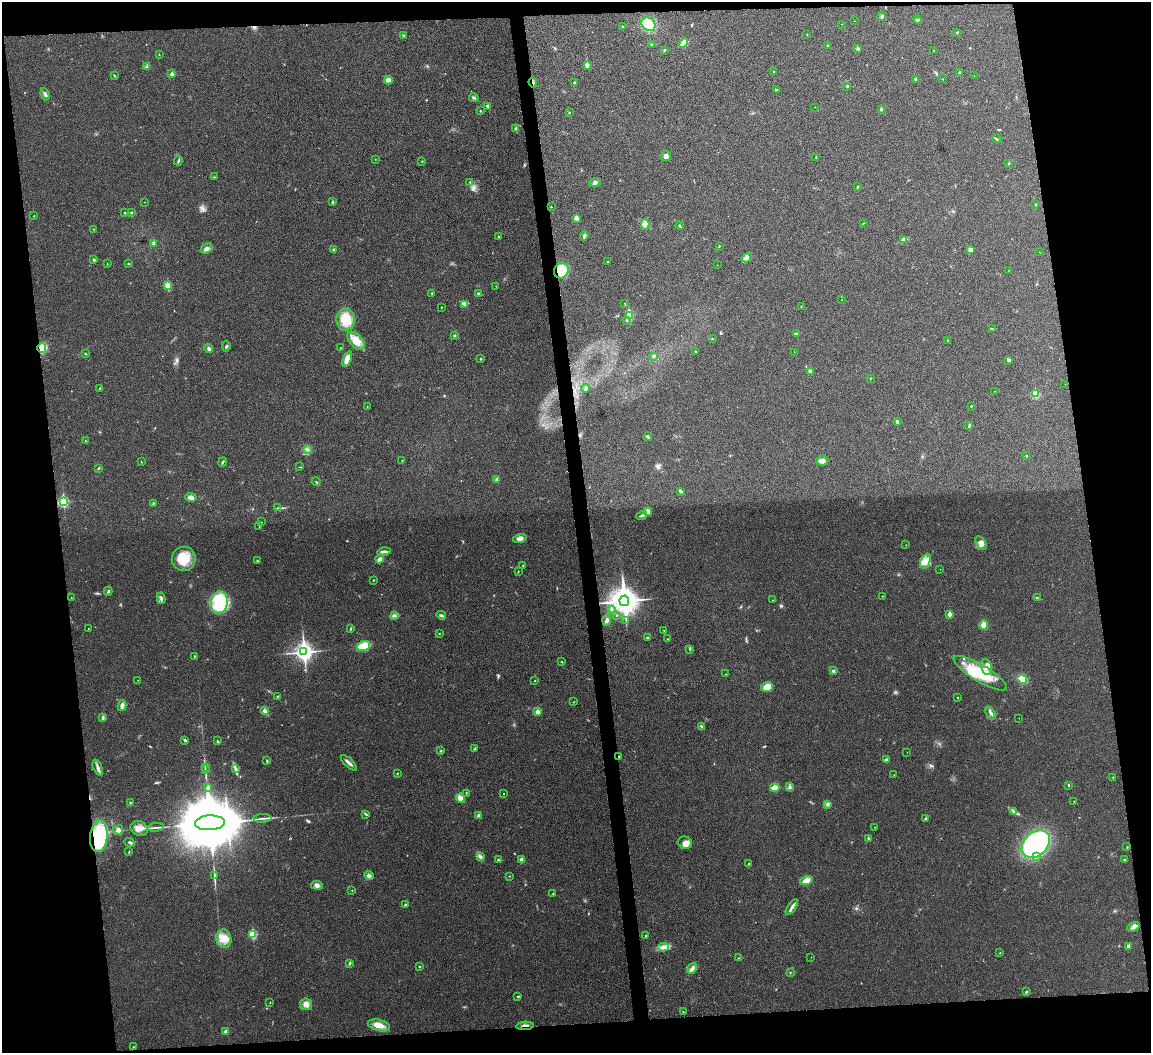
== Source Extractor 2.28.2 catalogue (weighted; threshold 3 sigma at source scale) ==
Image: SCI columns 6-4599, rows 141-4344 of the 4603 x 4585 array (HDU 1 of 3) = the unmasked area's bounding box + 8 px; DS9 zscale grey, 4 x 4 block average (1 PNG px = mean of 4 x 4 image px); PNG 1153 x 1055 px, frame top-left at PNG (2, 2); each listed source drawn as its Kron ellipse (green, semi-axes under 4 px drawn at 4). Shown black and unused: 16% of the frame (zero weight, under 3 of 4 exposures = <1% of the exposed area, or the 3 px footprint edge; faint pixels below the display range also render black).
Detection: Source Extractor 2.28.2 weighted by HDU 2 'WHT'. Background 0.0333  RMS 0.0062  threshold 0.0278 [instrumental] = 3 sigma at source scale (4.5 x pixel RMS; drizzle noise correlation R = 1.50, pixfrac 1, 0.05/0.05 arcsec/px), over >= 5 px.
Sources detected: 285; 1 too faint to see at this stretch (4 x 4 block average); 1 inside a brighter object's white glare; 1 cosmic-ray / hot-pixel residue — neither listed nor drawn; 6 inside a brighter listed object's ellipse — not listed separately; the other 276 listed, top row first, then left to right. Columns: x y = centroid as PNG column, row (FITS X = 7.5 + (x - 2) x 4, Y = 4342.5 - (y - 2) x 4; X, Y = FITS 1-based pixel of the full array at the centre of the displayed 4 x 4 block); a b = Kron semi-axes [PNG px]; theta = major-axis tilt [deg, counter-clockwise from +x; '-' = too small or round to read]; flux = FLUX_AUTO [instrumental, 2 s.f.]
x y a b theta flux
882 16 4 3 - 6.3
917 20 4 2 - 4.7
855 21 2 2 - 0.69
648 24 7 6 - 100
842 24 2 2 - 0.78
623 27 2 2 - 3.8
957 32 3 2 - 2.2
403 35 2 2 - 2
807 35 2 2 - 0.91
684 43 5 3 - 29
651 44 3 2 - 2
828 46 2 2 - 2.8
858 48 4 3 - 5.6
665 50 2 2 - 6.8
933 51 2 2 - 1.5
159 54 2 2 - 1.4
587 65 2 2 - 42
147 67 4 3 - 5.7
773 71 2 2 - 1.5
960 73 2 2 - 13
172 74 3 3 - 8
114 75 3 2 - 2.3
974 76 2 2 - 0.55
916 79 2 2 - 12
943 79 2 2 - 1.1
388 80 4 3 - 16
533 82 5 2 - 5
574 83 4 2 - 3.9
847 86 2 2 - 2.9
776 90 3 2 - 3.2
45 94 6 3 -71 7.7
474 98 5 2 - 6.2
488 106 4 3 - 7.2
815 107 2 2 - 0.75
881 109 3 2 - 5.3
480 111 2 2 - 2.1
570 112 2 2 - 1.1
515 128 3 2 - 3.5
997 139 5 2 - 3.9
666 156 5 5 - 11
816 157 2 2 - 2.1
375 159 2 2 - 0.88
178 161 5 2 - 4.4
422 161 2 2 - 1.5
1009 163 2 2 - 2.2
214 177 2 2 - 1.5
470 182 2 2 - 2.2
595 183 6 3 22 8.2
858 187 2 2 - 2.4
144 202 2 2 - 0.93
333 202 2 2 - 7.8
1036 204 2 2 - 2.3
551 207 2 2 - 1.8
125 213 2 2 - 4.9
131 213 2 2 - 3.5
34 216 2 2 - 1.1
577 218 3 2 - 5
863 223 2 2 - 1.2
645 224 5 3 - 9.3
680 226 4 2 - 3.6
93 229 2 2 - 1.1
498 236 2 2 - 5.8
584 236 5 2 - 5.9
904 239 4 3 - 7.7
154 243 2 2 - 26
719 246 2 2 - 1.4
207 248 6 4 31 13
334 250 3 2 - 3.7
970 250 3 3 - 22
1039 252 2 2 - 0.75
747 258 5 2 - 8.2
94 259 3 2 - 4.6
608 262 2 2 - 1.6
128 263 2 2 - 2.2
107 264 2 2 - 1.5
717 265 2 2 - 1.3
561 270 8 7 - 120
1009 270 2 2 - 0.78
168 285 2 2 - 130
496 286 2 2 - 1.4
432 293 2 2 - 3.6
479 293 3 2 - 3.1
842 300 2 2 - 0.87
625 303 2 2 - 1.6
464 304 4 3 - 5.8
801 306 2 2 - 0.96
441 307 2 2 - 1.5
629 315 3 2 - 200
346 319 11 9 -89 92
626 321 2 2 - 7.1
992 329 2 2 - 1.7
797 334 4 2 - 6.6
454 336 2 2 - 3.7
712 339 2 2 - 1.4
948 340 2 2 - 0.9
356 341 11 6 -49 40
226 346 5 2 - 5
42 348 5 4 - 67
340 348 2 2 - 1.6
209 349 4 3 - 9.7
696 352 2 2 - 3.5
794 352 2 2 - 1
85 354 2 2 - 2.6
654 356 2 2 - 8.8
347 359 8 4 69 38
481 359 3 2 - 2.7
1009 360 3 3 - 5.3
810 371 2 2 - 31
870 378 2 2 - 1.4
1065 384 2 2 - 0.66
586 388 4 3 - 7
99 389 2 2 - 1.6
995 391 2 2 - 0.8
1035 394 2 2 - 190
367 406 2 2 - 1.1
971 406 2 2 - 2.3
897 422 3 2 - 8
969 426 4 2 - 3.6
648 437 4 3 - 5.2
85 441 2 2 - 1.2
307 449 2 2 - 3
1026 456 2 2 - 5.8
402 460 2 2 - 0.88
822 461 6 5 - 13
141 462 2 2 - 1.1
223 462 5 2 - 4.1
300 467 2 2 - 1.9
99 468 2 2 - 2.9
497 480 2 2 - 35
316 482 4 2 - 3.2
680 491 4 3 - 5.7
191 497 6 3 -12 16
63 502 3 2 - 360
153 503 2 2 - 1.8
277 508 3 2 - 2.3
648 512 4 4 - 13
642 515 5 2 - 6.4
261 522 2 2 - 0.86
259 526 2 2 - 1.5
520 539 7 4 15 17
981 543 7 4 -54 19
906 545 2 2 - 0.89
384 552 7 2 13 8.3
184 559 12 12 - 88
380 559 4 4 - 11
257 561 3 2 - 2.7
925 561 8 4 64 38
523 565 2 2 - 1.9
940 569 2 2 - 0.69
518 571 2 2 - 1.7
373 580 2 2 - 1.8
108 591 4 2 - 4.5
882 596 2 2 - 1.4
71 597 2 2 - 0.86
161 598 6 2 -81 6.7
1037 598 3 2 - 3.2
772 600 2 2 - 1
624 601 5 4 - 6200
219 602 11 8 79 200
611 609 2 2 - 9.8
949 614 2 2 - 48
441 615 4 2 - 5.4
616 615 2 2 - 0.92
394 616 4 3 - 6.6
607 620 5 3 - 13
626 620 2 2 - 1.6
983 625 5 4 - 22
88 629 2 2 - 1.7
351 629 4 2 - 3.1
664 630 2 2 - 2.6
439 633 2 2 - 1.7
647 637 3 2 - 2.6
668 639 2 2 - 1.1
363 646 7 4 15 73
690 649 2 2 - 1.7
304 652 4 3 - 2100
194 656 2 2 - 3.8
562 662 2 2 - 2.2
986 667 8 5 -81 26
833 671 3 3 - 5.5
980 673 30 8 -31 160
726 674 2 2 - 1
1022 679 5 3 - 100
138 680 2 2 - 0.73
535 681 2 2 - 2.4
767 687 6 5 - 47
278 696 2 2 - 1.7
958 698 2 2 - 3
574 702 2 2 - 1.3
122 705 5 3 - 15
265 711 4 3 - 11
538 712 3 3 - 19
991 713 7 3 -57 11
103 718 4 2 - 7.7
1019 718 2 2 - 0.45
702 727 3 2 - 4.6
185 740 3 2 - 4.7
217 741 3 2 - 3.3
475 748 4 2 - 2.9
441 751 3 2 - 3.3
907 752 2 2 - 0.96
619 757 2 2 - 3
886 760 3 3 - 9.2
267 761 2 2 - 2.7
349 763 10 2 -43 17
98 767 8 3 -68 13
205 767 2 2 - 1.7
235 768 3 2 - 4.8
205 770 2 2 - 1.6
397 773 3 2 - 2.4
894 775 2 2 - 1.1
1113 777 2 2 - 2.2
1068 785 2 2 - 8.2
208 787 2 2 - 12
790 787 4 2 - 3.9
775 788 5 3 - 53
466 793 2 2 - 1.7
503 793 2 2 - 2.1
460 798 4 3 - 29
1074 802 2 2 - 2.2
130 803 2 2 - 3.6
828 804 4 3 - 6.8
1014 812 4 2 - 5.5
366 814 3 2 - 2.5
478 815 2 2 - 25
263 818 9 2 3 8.3
926 818 3 2 - 4.3
210 823 15 7 3 61000
156 827 8 2 5 8.6
875 827 2 2 - 1.5
139 828 9 7 -22 28
118 830 5 4 - 11
99 836 16 8 83 210
868 838 2 2 - 13
129 842 5 2 - 7.2
685 843 7 6 - 22
1036 844 16 11 44 610
1127 847 2 2 - 1.6
129 852 2 2 - 1.9
480 857 4 3 - 6.6
1037 857 3 2 - 3.2
499 860 3 2 - 3.4
521 860 4 4 - 11
1124 860 2 2 - 4
749 863 2 2 - 3.6
214 875 3 2 - 2.6
369 875 5 3 - 10
509 876 2 2 - 1.4
806 881 6 4 16 25
317 885 6 4 -5 11
352 891 2 2 - 1.4
553 893 2 2 - 1.3
405 905 3 2 - 4
792 907 9 2 57 12
1133 927 6 3 21 11
253 935 2 2 - 210
646 936 2 2 - 1.6
224 939 9 7 -77 39
1128 946 4 3 - 9.5
663 947 5 3 - 13
1000 953 2 2 - 1.6
811 957 2 2 - 1.1
738 958 3 2 - 2.9
350 963 4 2 - 4.5
419 966 2 2 - 1.9
692 968 6 3 60 13
790 972 2 2 - 1.5
1026 992 3 2 - 3.4
518 997 3 2 - 2.9
270 1003 2 2 - 2.8
306 1004 6 5 - 25
683 1012 2 2 - 1.5
379 1025 11 5 -14 35
525 1026 9 2 4 11
226 1032 3 3 - 12
133 1047 2 2 - 2.2
Overlapping masked pixels (flux is a lower limit): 6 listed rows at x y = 533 82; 561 270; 42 348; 619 757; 99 836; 525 1026
Diffuse or blended objects may show on this block-average render without a row.